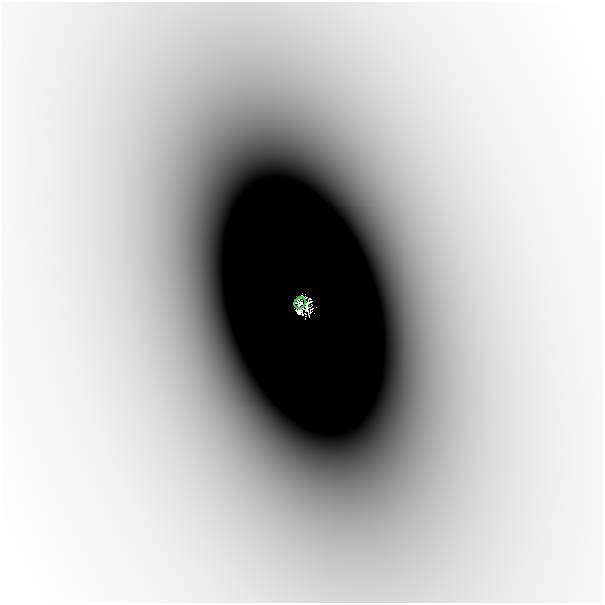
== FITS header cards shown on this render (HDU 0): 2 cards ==
NAXIS1  =                  601
NAXIS2  =                  601

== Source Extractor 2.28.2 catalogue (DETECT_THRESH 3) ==
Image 601 x 601 px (HDU 0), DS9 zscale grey, 1 PNG px = 1 image px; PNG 605 x 605 px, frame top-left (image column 1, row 601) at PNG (2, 2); each listed source drawn as its Kron ellipse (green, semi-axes under 4 px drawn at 4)
Background -7.16e-05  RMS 1.4e-05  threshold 4.20e-05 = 3 sigma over >= 5 px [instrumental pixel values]
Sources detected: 4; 3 with non-positive FLUX_AUTO (blend fragments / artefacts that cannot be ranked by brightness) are neither listed nor drawn; the other 1 listed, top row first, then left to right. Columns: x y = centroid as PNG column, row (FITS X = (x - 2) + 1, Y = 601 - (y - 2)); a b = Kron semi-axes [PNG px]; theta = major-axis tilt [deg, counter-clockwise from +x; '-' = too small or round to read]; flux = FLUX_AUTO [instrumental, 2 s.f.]
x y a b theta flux
300 303 6 5 - 0.031
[3 non-positive-flux detections neither listed nor drawn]